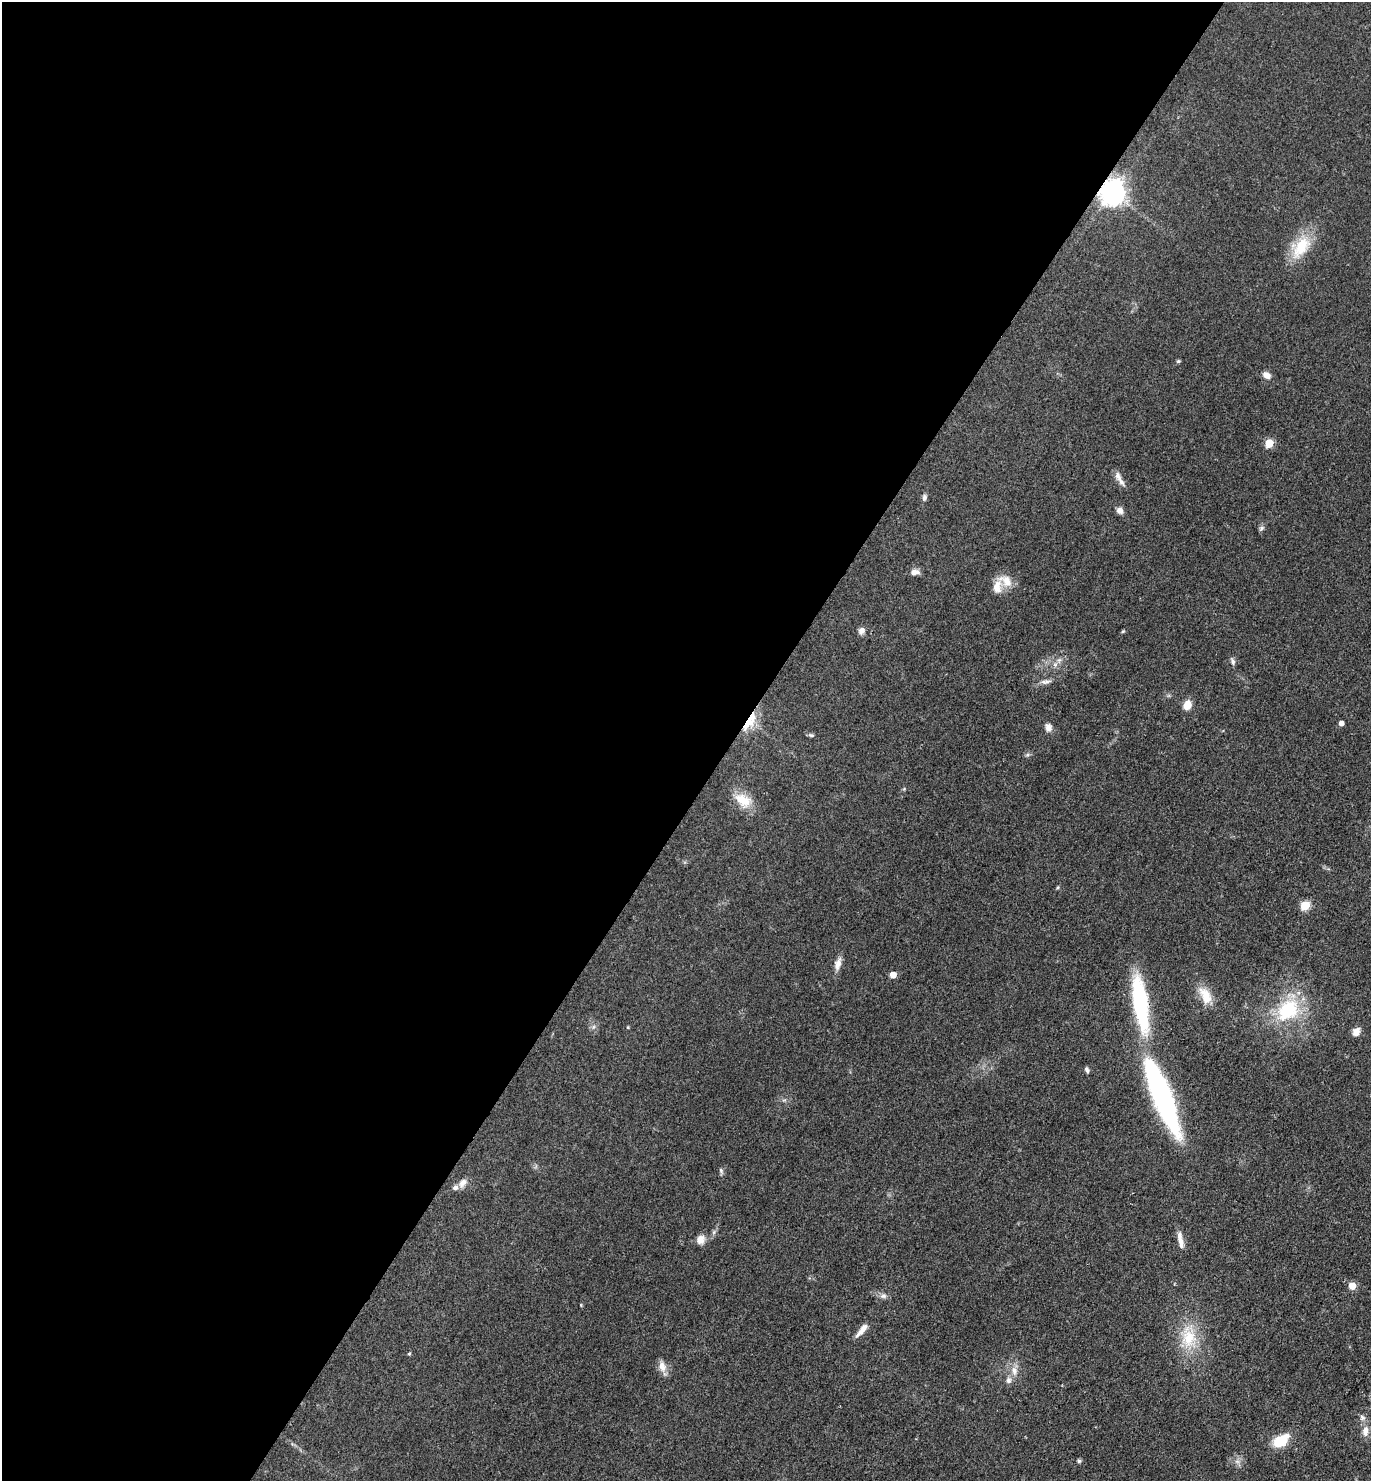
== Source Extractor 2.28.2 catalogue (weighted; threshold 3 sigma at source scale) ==
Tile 5 of 4 x 4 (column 1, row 2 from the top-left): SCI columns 294-1662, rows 2959-4437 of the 5922 x 5917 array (HDU 1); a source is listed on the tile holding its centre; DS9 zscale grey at full resolution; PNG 1373 x 1483 px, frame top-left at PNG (2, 2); no overlay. Shown black and unused: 54% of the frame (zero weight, under 3 of 4 exposures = <1% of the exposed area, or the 3 px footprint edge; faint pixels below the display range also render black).
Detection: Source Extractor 2.28.2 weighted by HDU 2 'WHT'; one run over the whole footprint, this tile lists its part. Background 0.071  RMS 0.0061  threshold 0.0277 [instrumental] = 3 sigma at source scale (4.5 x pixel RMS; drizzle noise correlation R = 1.50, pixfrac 1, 0.05/0.05 arcsec/px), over >= 5 px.
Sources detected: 55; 3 inside a brighter listed object's ellipse — not listed separately; the other 52 listed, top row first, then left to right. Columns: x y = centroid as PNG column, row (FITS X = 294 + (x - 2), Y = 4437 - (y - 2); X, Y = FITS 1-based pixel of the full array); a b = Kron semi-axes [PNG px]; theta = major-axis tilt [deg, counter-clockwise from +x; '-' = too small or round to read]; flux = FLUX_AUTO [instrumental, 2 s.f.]
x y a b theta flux
1112 192 8 8 - 630
1301 247 35 18 58 21
1178 361 6 4 21 0.85
1266 375 10 7 -32 3.9
1269 443 5 5 - 21
1118 476 14 7 -72 3.5
924 498 9 6 78 1.9
1120 510 8 7 - 3.3
1261 528 8 6 41 1.4
914 572 11 7 6 3.3
1006 581 21 13 -34 8.6
861 631 9 7 61 2.6
1123 631 5 4 - 0.71
1233 662 9 5 -68 1.8
1055 665 7 6 - 2.3
1046 682 16 6 5 2.8
1187 705 10 8 66 7.2
750 721 28 9 57 16
1341 723 4 4 - 2.9
1048 727 11 8 -74 3.2
811 735 7 5 -10 1.2
1027 755 6 4 19 1.1
904 789 4 4 - 0.63
743 800 24 15 -32 13
1305 906 5 5 - 30
838 964 18 8 73 4.6
893 975 5 5 - 7.2
1205 995 25 13 -62 11
1141 1003 66 16 -82 67
1288 1010 38 28 43 41
593 1027 6 4 71 1.1
628 1027 4 3 - 0.65
1356 1032 11 8 56 3.7
1087 1070 8 5 -64 1.3
1162 1096 71 16 -69 170
721 1170 8 5 -64 1.3
463 1183 13 8 52 3.8
701 1240 11 9 58 5
1180 1240 23 6 -79 5
1352 1286 5 5 - 11
883 1296 9 7 6 2.4
581 1305 5 3 - 0.5
862 1330 21 6 50 5.2
1188 1338 32 21 -83 24
409 1353 5 4 - 0.74
662 1366 16 9 -75 4.9
1014 1371 14 8 -85 5.1
1008 1380 9 7 -89 2.5
1362 1417 9 7 -64 2.2
1365 1431 13 8 84 5.1
1280 1441 18 10 35 17
1079 1461 6 5 - 1
Overlapping masked pixels (flux is a lower limit): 3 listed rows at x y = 1112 192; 750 721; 1141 1003
Isophote crosses this tile's border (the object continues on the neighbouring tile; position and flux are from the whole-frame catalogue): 1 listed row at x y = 1365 1431